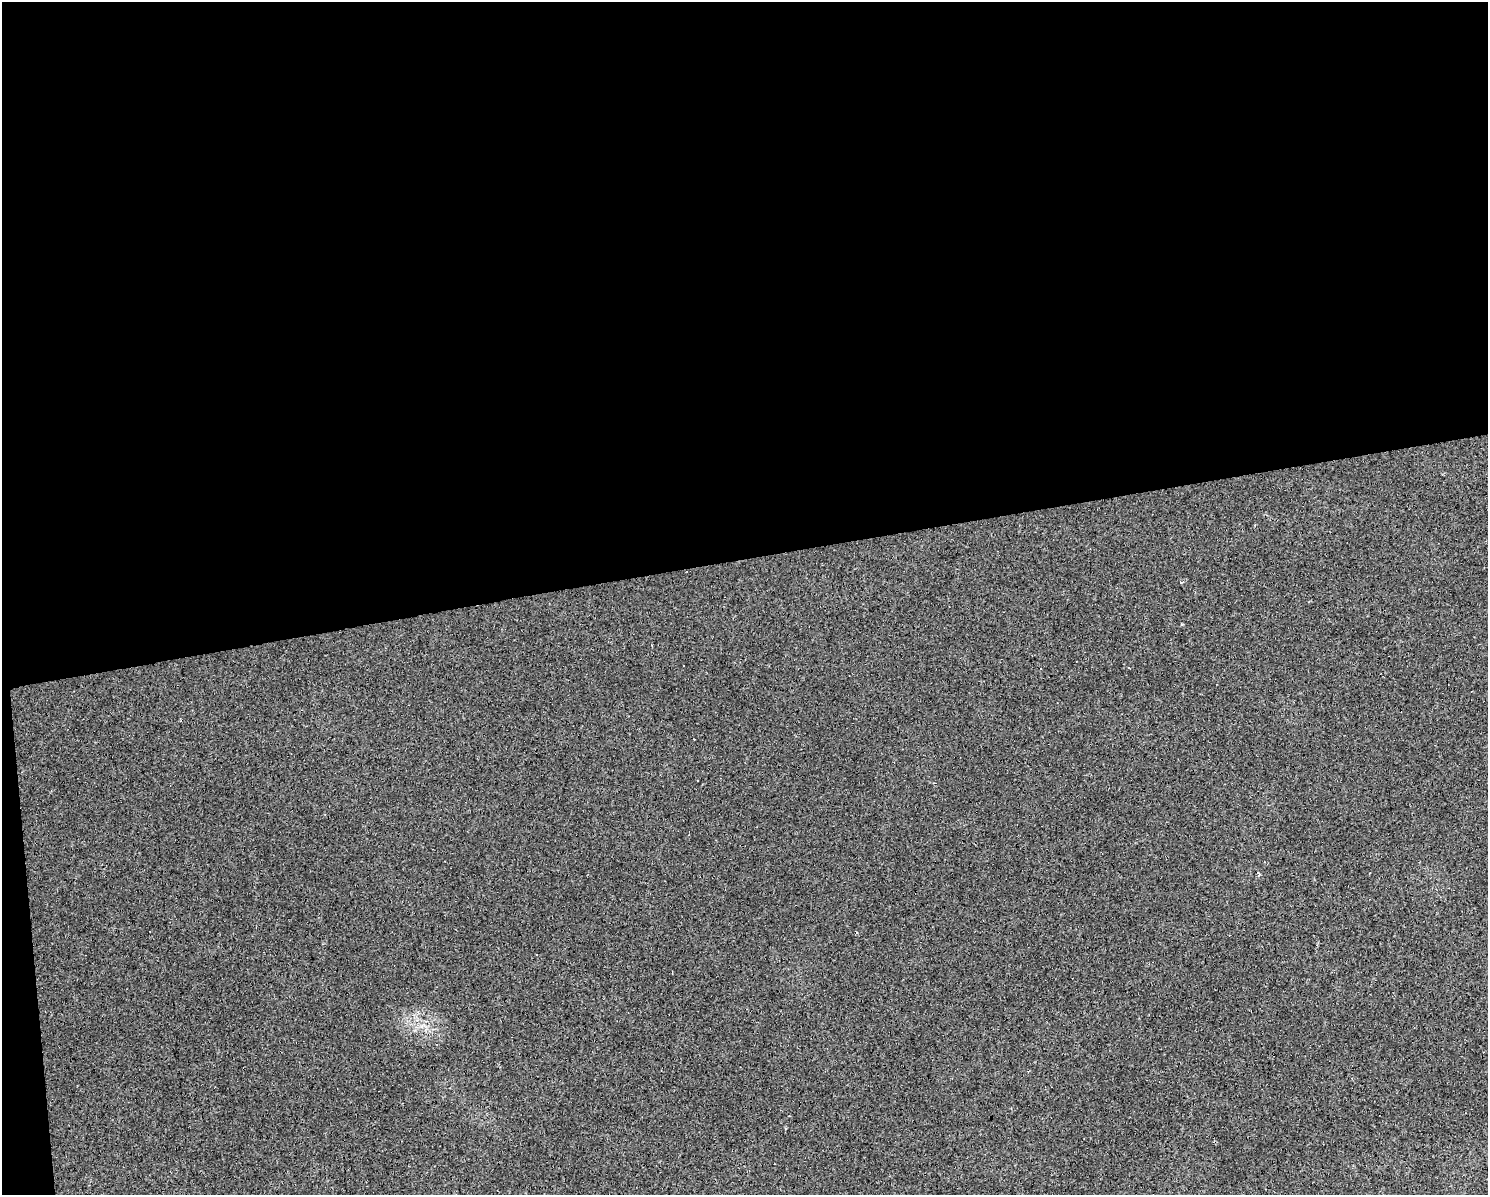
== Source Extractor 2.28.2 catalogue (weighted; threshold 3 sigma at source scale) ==
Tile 1 of 3 x 4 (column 1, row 1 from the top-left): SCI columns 63-1548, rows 3579-4771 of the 4537 x 4771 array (HDU 1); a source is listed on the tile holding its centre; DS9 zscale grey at full resolution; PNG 1490 x 1197 px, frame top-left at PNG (2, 2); no overlay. Shown black and unused: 48% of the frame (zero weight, under 2 of 3 exposures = <1% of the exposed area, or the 3 px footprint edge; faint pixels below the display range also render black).
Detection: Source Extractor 2.28.2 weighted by HDU 2 'WHT'; one run over the whole footprint, this tile lists its part. Background 0.0206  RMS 0.006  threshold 0.0268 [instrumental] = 3 sigma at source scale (4.5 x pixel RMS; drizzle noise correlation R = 1.50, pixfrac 1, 0.0396/0.0396 arcsec/px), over >= 5 px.
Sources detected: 10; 3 cosmic-ray / hot-pixel residue — not listed; the other 7 listed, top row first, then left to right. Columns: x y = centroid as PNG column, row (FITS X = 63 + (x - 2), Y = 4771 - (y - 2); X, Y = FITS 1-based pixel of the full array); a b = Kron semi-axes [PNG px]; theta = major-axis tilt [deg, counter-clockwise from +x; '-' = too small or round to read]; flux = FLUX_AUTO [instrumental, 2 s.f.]
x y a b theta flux
1255 525 3 3 - 0.5
1181 582 3 3 - 1.3
1181 624 3 3 - 0.75
684 666 2 2 - 0.4
1129 668 3 2 - 0.73
325 814 4 2 - 0.42
1259 874 7 3 -60 0.8